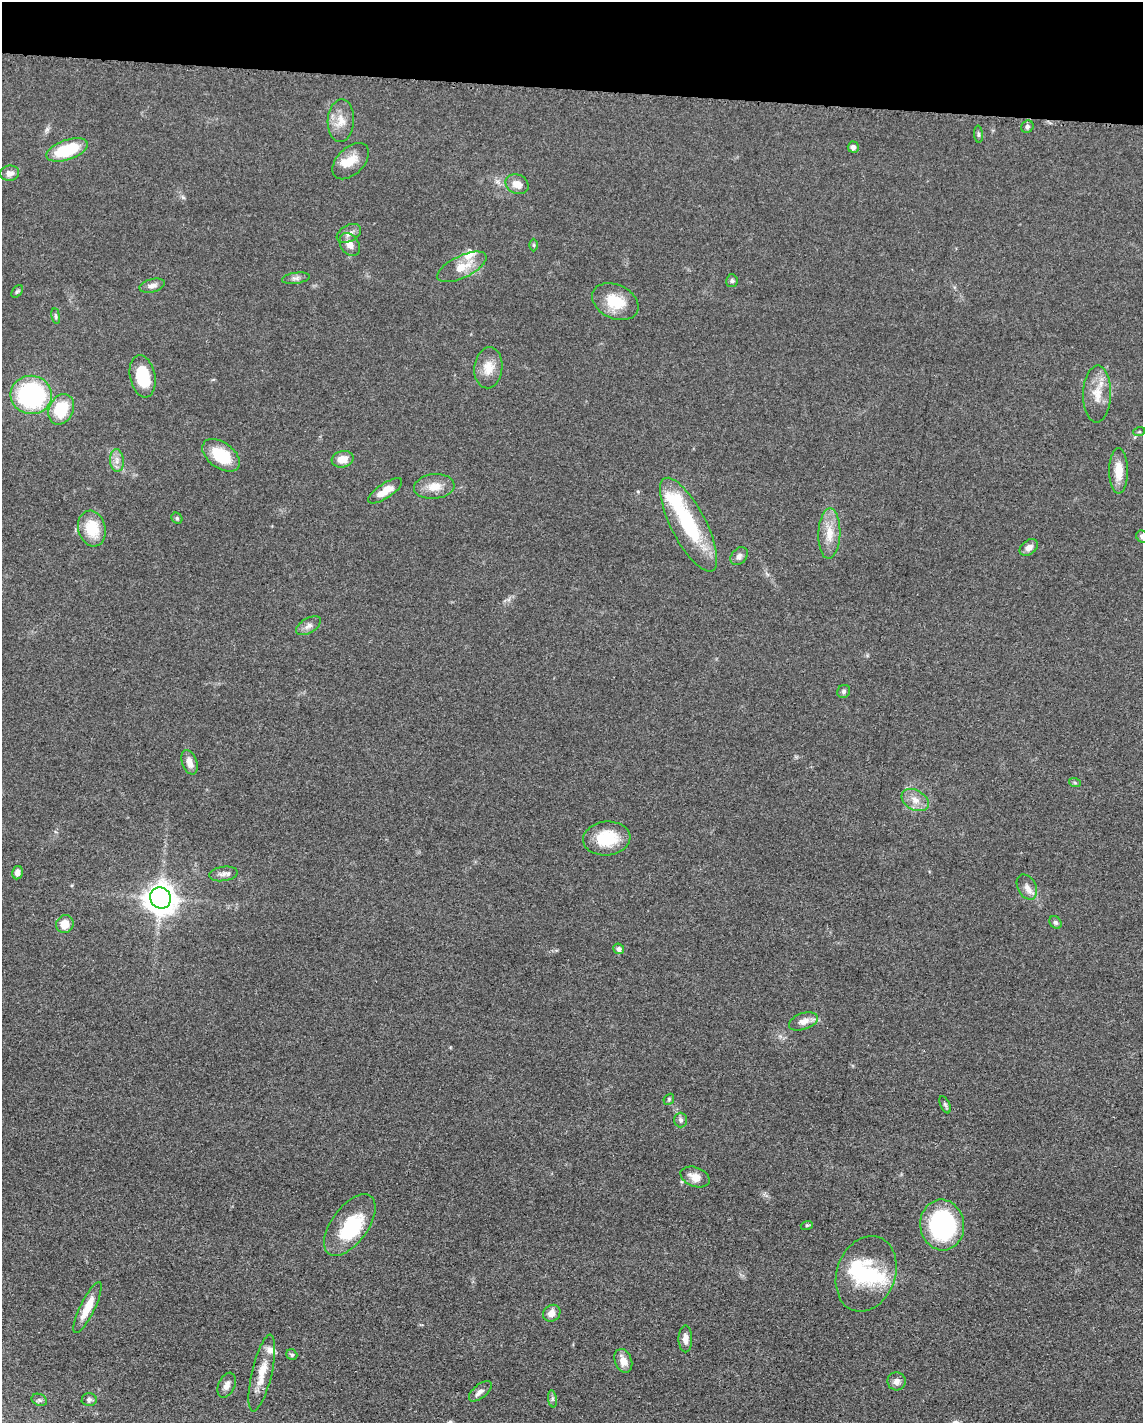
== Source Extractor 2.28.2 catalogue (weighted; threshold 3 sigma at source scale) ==
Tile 2 of 4 x 3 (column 2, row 1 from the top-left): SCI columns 1156-2296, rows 3071-4491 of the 4592 x 4657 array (HDU 1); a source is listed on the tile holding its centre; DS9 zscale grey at full resolution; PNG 1145 x 1425 px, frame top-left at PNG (2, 2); each listed source drawn as its Kron ellipse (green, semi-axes under 4 px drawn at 4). Shown black and unused: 6% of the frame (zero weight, under 3 of 5 exposures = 4% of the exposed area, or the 3 px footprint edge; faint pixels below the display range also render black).
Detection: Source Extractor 2.28.2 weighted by HDU 2 'WHT'; one run over the whole footprint, this tile lists its part. Background 0.0476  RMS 0.0056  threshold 0.0253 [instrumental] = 3 sigma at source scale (4.5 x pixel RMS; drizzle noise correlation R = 1.50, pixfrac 1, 0.05/0.05 arcsec/px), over >= 5 px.
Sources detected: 78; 3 inside a brighter object's white glare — neither listed nor drawn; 4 inside a brighter listed object's ellipse — not listed separately; the other 71 listed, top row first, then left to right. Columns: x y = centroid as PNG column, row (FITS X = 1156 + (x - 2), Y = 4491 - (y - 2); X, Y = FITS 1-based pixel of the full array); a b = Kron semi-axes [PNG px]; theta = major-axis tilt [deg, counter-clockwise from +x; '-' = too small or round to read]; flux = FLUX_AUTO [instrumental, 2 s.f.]
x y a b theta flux
341 121 21 13 87 8.1
1027 127 6 5 - 1.4
978 134 9 3 -85 0.89
853 147 5 5 - 2.3
67 150 21 10 19 29
351 161 22 13 45 8.6
10 173 9 7 8 3.3
517 184 12 9 -26 5.6
349 233 13 8 27 3.5
350 245 12 9 -54 4.8
534 245 6 4 -90 0.8
462 267 27 11 26 11
296 278 14 5 8 2.2
732 281 6 5 - 1.2
152 286 13 6 14 3.1
17 291 7 5 48 0.93
615 302 24 17 -26 16
56 316 8 4 -82 0.98
488 368 20 14 82 8.7
143 376 21 12 -79 22
1097 394 28 14 89 11
31 395 21 19 -7 80
61 409 16 12 64 22
1139 432 6 4 18 0.66
221 455 21 13 -36 20
343 459 11 8 15 6.4
117 461 11 7 -86 3.5
1119 471 23 9 -90 8.5
434 486 20 12 6 7.8
385 491 20 7 34 6.7
177 518 6 5 - 0.95
689 525 52 17 -62 46
92 529 18 13 -75 17
829 533 25 11 88 9.9
1142 537 7 5 -43 1.6
1029 548 10 7 36 3
739 556 10 7 48 2.2
308 626 14 7 32 2.9
844 691 7 6 - 1.3
189 762 13 7 -71 4.3
1075 783 6 4 -20 0.77
915 800 14 9 -30 5.6
607 839 24 17 6 20
17 873 7 5 79 2.5
223 874 14 7 8 2.8
1027 887 13 9 -61 3.8
160 898 11 10 - 750
1055 922 7 5 -43 1.4
65 924 9 8 - 7.8
619 949 5 5 - 2.1
803 1021 15 8 19 4.4
669 1099 6 4 48 0.84
945 1105 9 4 -65 1.1
681 1120 7 6 - 1.6
695 1177 15 9 -20 5.5
350 1225 36 18 54 34
807 1225 6 4 18 0.7
942 1225 25 22 -83 75
866 1274 39 29 70 34
87 1308 28 7 64 11
552 1313 9 8 - 4.5
685 1339 13 7 -90 3.6
292 1355 6 5 - 1.1
623 1361 12 8 -69 4.9
262 1373 39 10 77 11
897 1381 9 9 - 2.8
227 1385 13 8 65 3.1
480 1391 14 6 39 2.8
89 1399 7 6 - 1.6
552 1399 8 4 -82 1.2
39 1400 8 6 -22 1.3
Isophote crosses this tile's border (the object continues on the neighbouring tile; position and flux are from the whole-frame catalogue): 1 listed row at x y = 1142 537